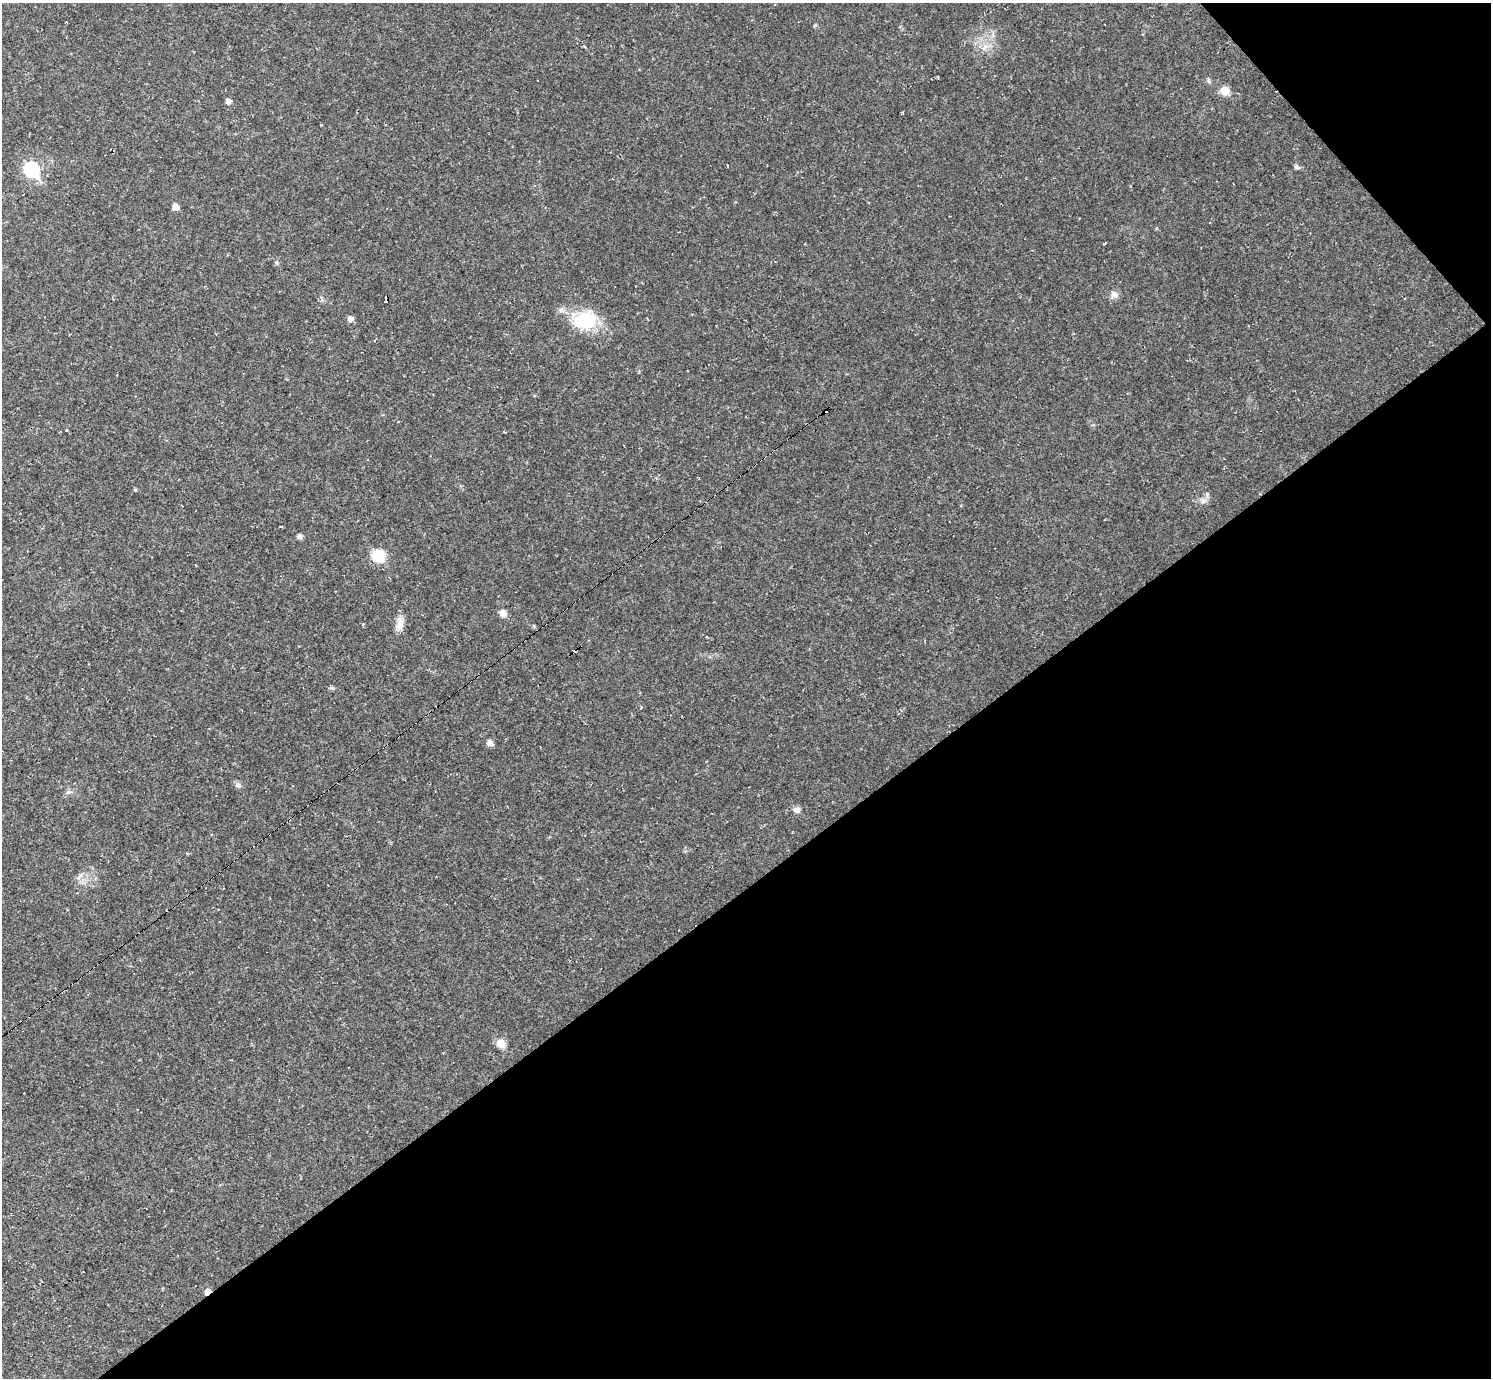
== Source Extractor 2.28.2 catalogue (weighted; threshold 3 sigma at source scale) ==
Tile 12 of 4 x 4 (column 4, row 3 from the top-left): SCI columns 4468-5956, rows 1671-3046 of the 5956 x 5953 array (HDU 1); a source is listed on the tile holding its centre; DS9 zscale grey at full resolution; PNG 1493 x 1380 px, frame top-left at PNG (2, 3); no overlay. Shown black and unused: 38% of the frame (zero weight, under 2 of 3 exposures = <1% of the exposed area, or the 3 px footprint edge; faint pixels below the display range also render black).
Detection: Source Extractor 2.28.2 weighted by HDU 2 'WHT'; one run over the whole footprint, this tile lists its part. Background 0.0519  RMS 0.0075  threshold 0.0336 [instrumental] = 3 sigma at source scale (4.5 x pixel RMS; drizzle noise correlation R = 1.50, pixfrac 1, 0.05/0.05 arcsec/px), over >= 5 px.
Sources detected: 28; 4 cosmic-ray / hot-pixel residue — not listed; the other 24 listed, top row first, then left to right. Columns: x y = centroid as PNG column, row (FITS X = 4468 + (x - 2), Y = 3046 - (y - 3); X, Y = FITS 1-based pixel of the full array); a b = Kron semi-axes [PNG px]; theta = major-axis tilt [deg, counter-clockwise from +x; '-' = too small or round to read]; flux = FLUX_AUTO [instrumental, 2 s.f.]
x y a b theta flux
985 47 8 4 54 2.3
1209 81 7 4 -72 1.2
1225 91 8 8 - 9.5
228 101 5 5 - 3.7
1297 167 8 5 -28 1.8
31 170 8 7 - 100
175 207 6 6 - 4.7
1114 295 11 8 4 3.8
350 319 7 6 - 2.9
585 321 33 22 8 33
67 430 4 3 - 0.65
135 490 5 3 - 0.81
1203 501 9 6 -61 2.2
300 536 5 5 - 3.4
378 556 7 7 - 40
181 611 3 2 - 0.46
503 613 8 6 -44 4.8
399 624 20 9 80 6.3
490 743 7 6 - 3.4
238 785 8 5 -1 2.1
797 810 10 7 -11 2.8
81 875 10 4 50 2
501 1043 8 7 - 11
208 1292 5 4 - 7.6
Overlapping masked pixels (flux is a lower limit): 1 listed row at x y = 208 1292
Unlisted compact peaks at least as high as the median listed source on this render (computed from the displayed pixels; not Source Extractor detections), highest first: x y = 332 688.